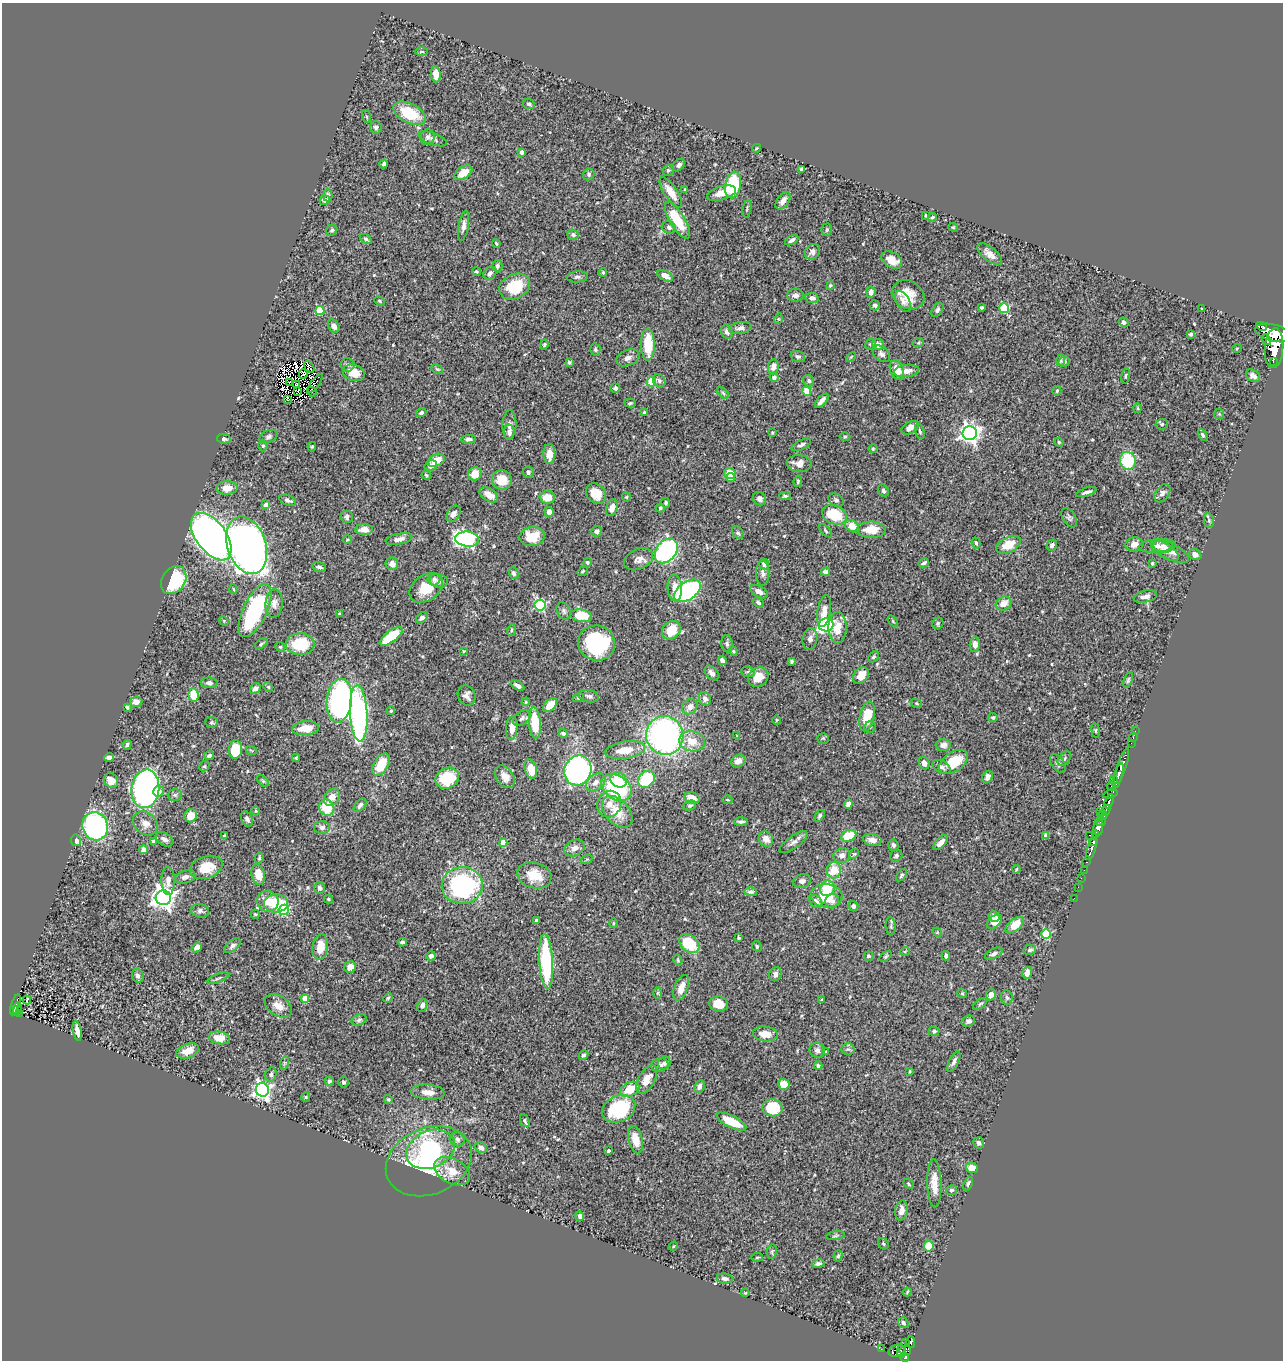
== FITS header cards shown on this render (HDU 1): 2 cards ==
NAXIS1  =                 1281
NAXIS2  =                 1358

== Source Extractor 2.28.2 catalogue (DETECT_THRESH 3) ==
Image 1281 x 1358 px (HDU 1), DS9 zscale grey, 1 PNG px = 1 image px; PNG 1285 x 1362 px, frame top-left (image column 1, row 1358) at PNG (2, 3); each listed source drawn as its Kron ellipse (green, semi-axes under 4 px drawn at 4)
Background 0.464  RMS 0.022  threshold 0.0657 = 3 sigma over >= 5 px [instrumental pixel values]
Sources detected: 546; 8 with non-positive FLUX_AUTO (blend fragments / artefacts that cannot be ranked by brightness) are neither listed nor drawn; of the other 538, the 500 brightest by FLUX_AUTO listed and drawn (38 fainter detections omitted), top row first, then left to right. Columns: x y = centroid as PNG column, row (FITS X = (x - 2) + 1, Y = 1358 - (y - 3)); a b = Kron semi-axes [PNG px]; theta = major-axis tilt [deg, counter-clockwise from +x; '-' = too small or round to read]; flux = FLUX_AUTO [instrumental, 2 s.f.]
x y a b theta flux
421 52 6 3 1 1.9
436 74 8 4 -85 15
529 104 6 5 - 3.1
409 113 18 9 -27 52
366 116 6 3 -71 1.5
376 127 6 6 - 4.4
428 137 8 7 - 4.3
432 139 15 6 -20 5.8
757 148 5 3 - 1.3
522 152 4 3 - 6
384 164 4 3 - 2.8
679 165 7 5 49 4.2
802 169 4 4 - 3.5
668 170 5 5 - 2.7
463 173 10 6 33 17
589 174 6 5 - 3.2
733 185 13 7 77 90
685 190 4 3 - 2
671 192 18 6 -57 21
722 193 15 7 16 18
328 195 6 4 88 3.2
325 200 5 4 - 6.8
783 201 10 5 54 9.5
747 209 9 2 79 1.8
926 215 4 2 - 1.4
932 217 4 3 - 2
677 220 21 7 -59 48
464 226 15 5 80 7.2
669 227 7 6 - 3.9
953 227 5 4 - 1.5
332 230 6 5 - 3.1
827 230 6 5 - 2.8
573 235 6 5 - 2.9
366 239 7 4 -34 3
792 240 7 4 30 5.5
496 244 4 3 - 1.8
812 252 8 7 - 7.2
990 254 15 7 -39 11
892 260 11 7 -33 19
497 266 6 5 - 3.9
476 271 4 4 - 2
603 272 4 3 - 1.8
490 273 7 6 - 6
665 276 8 5 -28 9.5
577 277 10 5 5 4.3
830 285 4 3 - 1.7
515 286 16 12 25 47
871 292 5 4 - 6.4
796 295 8 6 2 5.8
908 295 17 14 -29 29
812 298 7 5 -12 6.5
379 301 5 3 - 1.8
903 301 11 6 -62 5.7
875 305 5 5 - 3.6
981 307 4 4 - 2.1
1004 308 5 5 - 92
1202 309 3 3 - 1.4
937 310 8 5 54 3.3
320 311 4 4 - 64
778 319 5 3 - 1.5
1124 322 5 4 - 4.1
334 326 7 5 -59 6.3
1261 326 5 3 - 220
740 328 11 6 9 5.8
727 332 7 5 -67 4.5
1274 333 19 8 -14 3300
1191 334 3 3 - 3
1267 340 5 3 - 230
918 343 6 3 19 1.8
544 344 5 4 - 1.8
871 344 6 5 - 2.6
648 345 16 7 -90 51
878 345 5 5 - 10
1237 348 5 3 - 1.3
1274 348 20 9 86 3800
595 350 6 5 - 2.4
881 354 10 7 -40 5.1
798 357 7 5 -18 3.2
851 357 6 3 44 1.5
628 358 12 8 20 7.6
1060 360 6 4 67 2.4
1273 361 3 2 - 180
569 362 4 4 - 3
1064 362 5 5 - 4.2
347 365 7 6 - 3.8
309 367 6 3 -57 1.6
773 367 7 5 81 8.3
437 369 6 4 -25 1.7
897 370 10 6 -70 20
906 371 13 6 6 8.9
354 373 11 8 -20 22
303 374 5 3 - 2.4
1126 376 8 3 81 2.1
1253 376 8 5 -34 7.3
774 377 4 4 - 6.7
659 381 7 5 -53 4
809 381 6 5 - 3.5
289 382 3 2 - 1.6
651 382 5 4 - 72
315 383 11 3 53 3.8
296 385 3 2 - 2
615 388 5 4 - 3.2
297 391 2 2 - 1.4
807 391 4 4 - 33
1057 391 5 4 - 1.8
312 392 5 2 - 2.2
723 393 7 4 -45 2.4
287 400 4 3 - 4.9
822 401 9 3 47 6.6
630 403 5 4 - 2
1138 408 5 3 - 1.4
421 413 5 4 - 3.1
644 413 4 3 - 2
1219 414 5 5 - 1.8
1162 424 6 5 - 2.6
509 425 14 7 88 6.3
910 428 9 5 27 9.5
920 431 8 4 -72 2.6
509 432 8 5 -90 5.3
772 433 3 2 - 1.4
970 433 7 7 - 760
1203 435 6 4 -61 3.3
269 437 9 6 24 4.6
845 437 5 3 - 1.6
224 439 7 5 -10 3.3
468 439 7 4 4 4.8
1059 442 5 4 - 1.7
801 445 10 5 26 4.1
263 446 6 4 -90 2.4
312 447 5 4 - 1.7
873 449 4 4 - 1.5
549 454 10 6 -90 14
436 460 9 6 27 19
1128 461 9 8 - 73
799 463 12 8 -4 13
431 466 6 5 - 8.7
528 472 6 6 - 3.7
730 473 6 5 - 32
475 474 7 6 - 20
426 475 5 4 - 2.2
730 478 4 4 - 11
502 480 10 9 - 26
798 481 6 4 79 2.2
227 488 10 6 2 16
883 491 6 5 - 3.7
1086 492 10 3 18 4.7
596 493 11 9 -45 26
1162 493 10 6 54 5.8
489 495 10 6 -32 16
785 496 6 4 1 2.6
547 497 7 6 - 23
626 497 4 4 - 1.7
760 499 7 6 - 4.7
288 500 9 5 -18 5.5
836 500 8 6 -28 3.4
666 503 5 4 - 2.5
266 505 4 4 - 17
612 508 8 5 72 12
660 508 4 4 - 2
549 512 5 4 - 9.3
453 514 9 6 54 8.4
835 515 12 9 -22 51
347 517 6 6 - 4.2
1069 518 10 6 -56 4
1209 521 7 5 -80 2.6
852 526 7 5 -31 18
364 529 8 5 2 12
871 530 14 8 0 26
597 531 5 5 - 6
826 531 8 3 -47 2.3
738 533 7 5 -52 2.9
532 536 12 9 10 31
211 537 27 15 -53 1100
399 539 14 5 12 8.2
467 539 12 7 -7 330
347 540 4 4 - 1.7
976 543 5 3 - 2.7
1134 544 9 7 7 10
247 545 29 19 -72 1100
1008 545 13 7 26 27
1052 545 6 5 - 4.7
1157 546 19 6 5 11
1163 546 10 6 -5 6.8
666 551 14 10 51 250
1165 551 16 7 -31 11
1171 551 20 8 -27 12
1195 555 6 5 - 8.3
639 559 15 10 25 10
587 562 4 4 - 2.2
924 563 5 3 - 2.8
1152 563 4 3 - 2
392 564 6 6 - 7.3
764 564 5 5 - 4.4
319 567 7 5 -15 3.9
583 571 5 3 - 1.4
825 572 5 4 - 6.5
514 573 6 4 -66 4
763 573 12 6 -90 6.1
434 579 6 6 - 4.7
174 580 15 11 54 93
439 581 9 7 -15 6.4
426 588 18 13 35 36
675 588 13 7 -86 16
233 589 5 3 - 1.5
687 591 15 8 35 240
759 591 9 5 -29 7.6
1145 596 12 6 13 7.9
758 602 6 4 -34 2.6
274 603 14 8 85 10
1004 603 8 6 33 14
540 605 5 5 - 160
255 610 29 12 65 180
564 611 9 6 -63 3.6
824 611 16 6 80 12
339 614 4 3 - 1.4
581 616 11 6 -7 41
422 618 6 4 35 4.5
224 621 5 4 - 1.7
893 621 6 3 -54 1.5
938 623 6 5 - 2.9
826 625 7 6 - 220
838 628 15 9 89 24
511 630 6 4 71 2.3
671 630 10 8 45 28
391 636 14 5 37 62
810 639 11 7 77 6.5
597 643 18 17 - 110
261 644 7 4 32 2.2
300 644 14 11 2 60
727 644 8 5 -86 4
975 644 7 5 89 10
280 647 5 4 - 1.9
464 651 4 3 - 1.5
733 651 5 4 - 1.8
873 657 6 4 42 2.5
722 660 5 4 - 4.3
791 661 3 3 - 2.4
748 672 7 5 -9 3.2
712 673 8 5 -48 6.4
861 675 9 7 47 18
758 677 11 9 35 23
1128 680 8 4 72 2.5
209 683 8 5 -3 4.7
517 685 7 4 -29 5.7
268 687 5 4 - 1.8
255 688 6 5 - 4.3
193 695 7 5 -86 37
467 696 10 8 -65 7.5
589 696 10 6 -11 4.5
578 698 6 4 18 2
705 699 7 6 - 6.4
339 701 22 12 84 440
136 702 6 5 - 8.4
526 702 4 4 - 1.4
916 703 6 3 -19 1.5
550 705 8 5 44 30
127 707 4 3 - 3.2
690 707 8 7 - 9
391 711 4 3 - 1.9
359 713 28 8 -87 350
867 716 15 7 76 40
993 717 4 4 - 2.1
522 718 10 6 38 5.4
776 720 5 3 - 1.4
211 722 6 5 - 2.3
535 723 16 6 -85 50
870 727 6 5 - 2.7
305 728 13 7 4 25
512 728 11 5 85 12
1096 730 7 4 -82 2
1135 731 2 2 - 8
563 733 4 4 - 5.2
665 735 19 18 - 470
737 736 4 3 - 1.4
1133 737 5 3 - 19
823 738 5 5 - 2
692 741 13 10 -11 25
1131 743 2 2 - 11
127 745 5 4 - 3.4
943 745 7 6 - 6.9
235 750 9 6 83 46
251 750 6 3 -20 1.4
625 750 20 8 9 25
209 755 5 4 - 3.7
109 757 5 4 - 6.7
296 758 4 4 - 1.6
1064 759 8 5 51 3.3
738 761 7 6 - 8.9
954 762 16 9 35 41
924 763 6 5 - 5.9
1058 763 10 6 -55 4.4
381 765 12 7 60 39
204 766 5 4 - 2.2
1122 766 19 4 71 850
941 767 10 6 -28 5.2
531 769 10 6 -75 26
578 770 15 13 68 400
1118 776 13 3 74 610
505 777 12 8 -57 16
988 777 6 5 - 8.7
447 778 12 10 26 59
646 779 9 7 49 75
1113 779 3 2 - 57
619 780 8 7 - 28
111 781 8 6 -54 13
263 781 7 4 -45 2.3
596 782 11 7 39 10
1111 786 4 3 - 64
616 787 16 11 -33 150
145 789 19 14 84 490
158 791 5 5 - 13
1110 794 7 4 18 190
175 795 7 6 - 3.5
332 797 9 7 52 12
692 798 8 5 -20 16
727 800 5 3 - 1.6
1109 801 8 3 71 330
609 804 13 12 - 18
848 804 5 4 - 8.6
360 805 8 4 49 5.4
690 806 6 4 23 2.6
327 808 8 7 - 39
1106 810 5 3 - 230
256 811 4 4 - 1.6
1100 811 3 2 - 64
617 812 18 12 -47 32
1103 815 5 4 - 140
191 816 7 6 - 23
820 816 6 4 58 2.8
247 819 8 5 -64 4.2
741 822 7 3 2 3.8
1101 822 5 3 - 300
145 823 14 10 -43 13
95 826 14 12 -74 260
322 827 8 6 0 5.3
1098 827 8 4 84 990
1046 835 4 4 - 7.3
1089 835 3 2 - 16
1096 835 4 3 - 130
224 836 4 3 - 2.9
849 836 8 5 20 39
164 839 9 6 -31 7.6
766 839 8 7 - 11
76 840 6 5 - 7.4
872 840 9 6 -11 9.3
153 841 4 3 - 1.9
503 842 4 4 - 28
794 842 17 6 36 7.2
1094 842 4 3 - 460
941 843 9 4 46 9.9
893 845 6 5 - 3.5
575 848 10 8 26 9.1
1092 849 12 3 71 690
143 850 4 4 - 17
854 854 5 4 - 1.9
842 855 8 7 - 7.1
896 856 6 5 - 3.3
259 858 5 4 - 1.8
587 859 6 3 17 1.6
1087 862 5 3 - 60
206 867 17 11 18 32
1016 869 4 3 - 1.3
834 870 8 7 - 27
1084 870 2 2 - 5.9
258 875 11 6 -75 24
534 875 17 13 -16 31
901 875 7 4 53 2.4
185 877 10 6 15 7.6
1081 878 2 2 - 13
168 881 14 6 -89 9.9
802 881 9 7 16 6.1
462 885 20 18 2 230
1078 887 2 2 - 5.5
320 888 6 5 - 4.3
827 888 8 7 - 35
750 892 6 4 -1 3.9
826 896 16 11 -4 40
163 898 7 7 - 1100
1074 898 3 2 - 4.9
328 899 4 3 - 2.1
268 901 11 10 - 20
816 901 7 5 -44 7.4
832 901 7 7 - 6.3
276 903 12 9 1 63
853 906 5 5 - 5.4
284 910 5 5 - 99
200 911 9 7 -10 4.4
255 914 4 4 - 1.6
994 916 5 5 - 7.6
536 920 4 3 - 2.8
994 922 9 5 41 24
613 923 5 3 - 1.3
1014 925 11 5 39 34
891 926 9 5 -85 2.9
937 932 5 4 - 1.4
1046 934 5 4 - 88
739 938 4 3 - 1.8
402 942 4 4 - 3.5
689 944 11 8 -40 54
233 946 9 5 39 4.6
757 946 5 4 - 2.8
197 947 5 4 - 7.3
320 947 13 8 83 24
1030 950 6 5 - 3.6
905 951 5 3 - 1.3
994 954 9 5 26 4.8
431 956 5 4 - 5.5
868 956 5 4 - 2.8
886 956 7 4 38 2.2
946 956 5 3 - 2.8
678 960 5 4 - 1.7
546 961 27 7 -87 150
350 967 6 5 - 15
1027 973 6 5 - 11
775 974 7 6 - 6.6
138 976 7 6 - 5.6
218 978 12 3 21 2.5
681 988 13 6 70 15
658 993 6 4 90 1.7
962 993 5 4 - 1.6
991 995 6 4 66 8.1
1007 997 7 5 -85 3.7
388 998 5 4 - 1.8
305 999 4 4 - 29
27 1000 4 2 - 2.3
822 1000 4 3 - 1.5
719 1004 9 7 -14 19
980 1004 8 4 36 2.7
15 1005 11 3 72 79
422 1005 6 5 - 5.6
278 1006 15 10 -34 14
17 1009 7 4 80 19
14 1011 4 3 - 66
19 1013 3 3 - 26
359 1020 8 5 20 3.2
968 1021 7 5 19 4.4
77 1031 10 4 -78 8.5
934 1031 5 4 - 3.5
765 1034 12 7 -5 16
219 1038 10 6 -10 22
848 1049 6 6 - 3.1
817 1050 8 7 - 5.5
188 1051 12 7 22 15
826 1052 3 2 - 1.7
584 1055 5 4 - 2.8
954 1062 11 4 64 5.7
284 1063 6 4 73 1.9
664 1063 6 6 - 3.5
660 1065 9 7 12 5.5
818 1066 4 4 - 5.2
910 1071 3 3 - 1.4
271 1074 7 5 75 3.5
647 1080 15 8 60 16
329 1081 4 4 - 3.1
343 1082 5 5 - 3.2
784 1084 5 5 - 25
699 1086 7 5 64 5.9
630 1089 10 6 28 30
262 1090 7 6 - 510
428 1092 17 7 -4 13
306 1097 5 4 - 1.8
388 1099 4 3 - 1.7
773 1108 10 8 -9 47
619 1109 17 13 28 94
525 1121 7 4 -66 3.1
731 1122 16 6 -27 35
457 1139 8 6 -28 4.6
635 1140 14 7 -75 21
979 1143 6 5 - 5.2
481 1148 6 5 - 5.9
431 1149 25 18 24 210
608 1151 4 3 - 2.2
429 1161 44 33 23 140
972 1168 6 5 - 14
452 1171 19 12 -28 27
934 1183 24 7 -88 20
908 1184 6 4 -44 2.2
968 1184 7 4 68 3.3
951 1190 5 5 - 3.1
901 1210 10 6 80 11
580 1216 5 4 - 4.4
835 1236 9 3 9 2.6
883 1244 6 5 - 2.3
673 1246 5 3 - 1.5
929 1246 5 5 - 30
772 1251 7 5 80 2.8
838 1256 6 4 72 2.5
757 1257 6 3 9 1.5
818 1264 6 4 10 3.9
725 1279 8 5 -9 4.3
907 1292 4 2 - 1.4
745 1293 4 3 - 1.3
903 1323 6 4 -55 3
906 1342 2 2 - 7.7
911 1342 6 3 -90 120
881 1349 2 2 - 6.6
905 1350 6 5 - 210
897 1351 8 6 15 260
901 1352 6 3 -82 180
904 1357 5 4 - 350
At the frame edge (FLAGS 8, measured only in part): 1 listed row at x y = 1274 333
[38 fainter detections neither listed nor drawn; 8 non-positive-flux detections neither listed nor drawn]